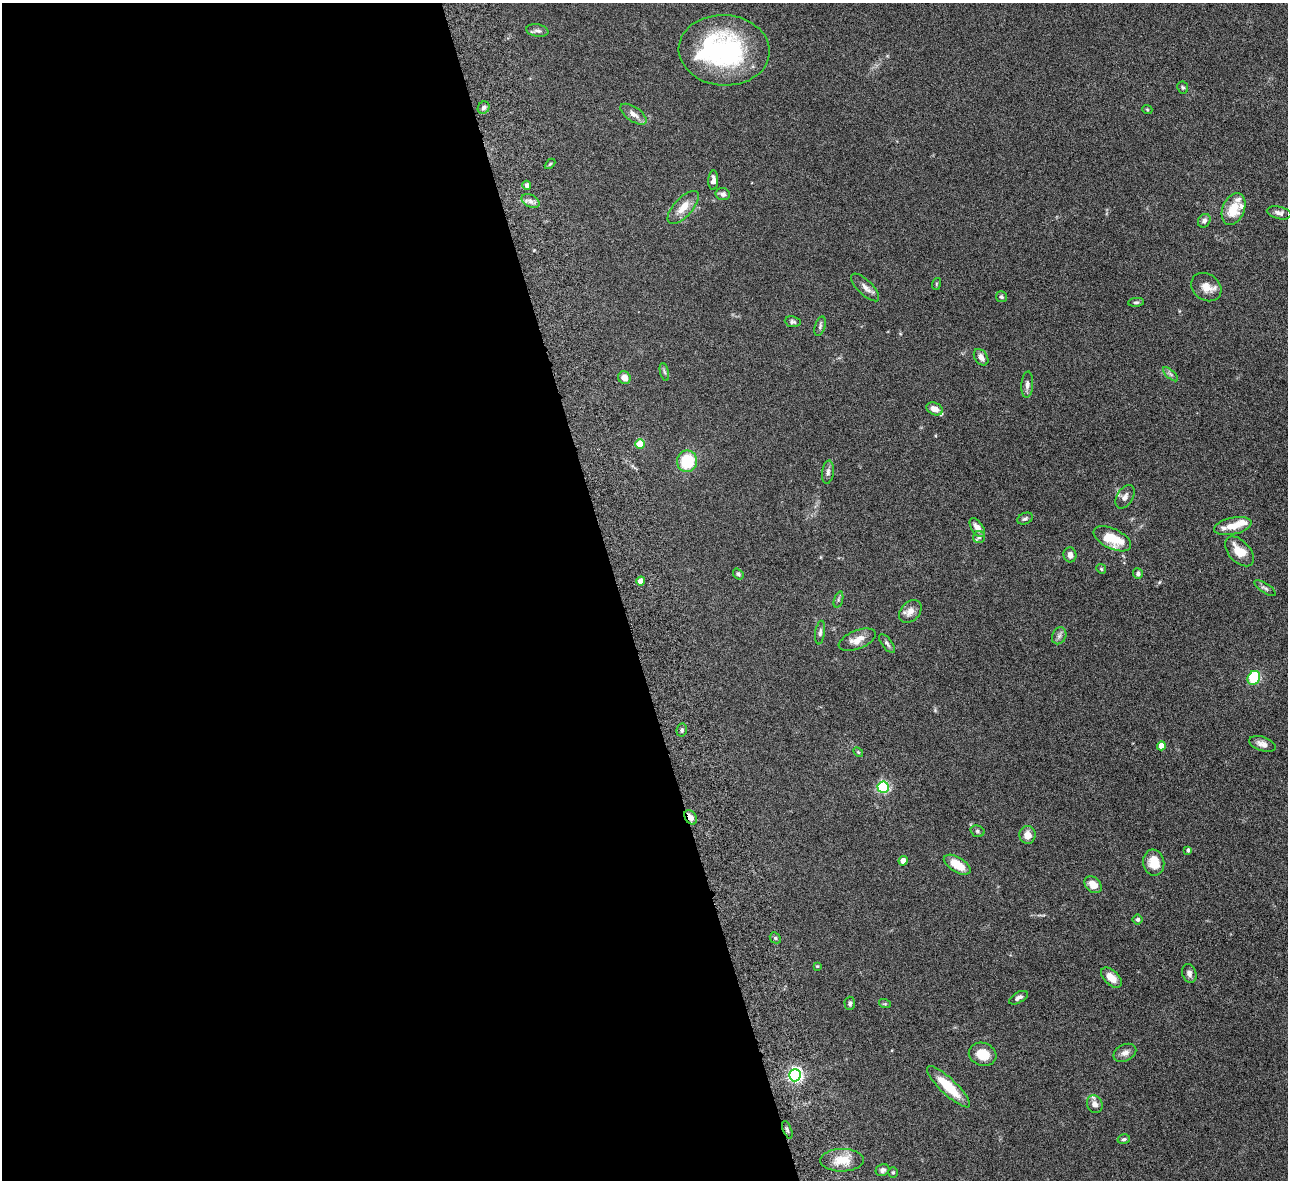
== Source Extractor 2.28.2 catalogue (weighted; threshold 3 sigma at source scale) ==
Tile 9 of 4 x 4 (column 1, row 3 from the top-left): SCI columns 56-1341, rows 1464-2641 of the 5257 x 5162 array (HDU 1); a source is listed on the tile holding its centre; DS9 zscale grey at full resolution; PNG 1290 x 1182 px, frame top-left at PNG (2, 3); each listed source drawn as its Kron ellipse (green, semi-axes under 4 px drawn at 4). Shown black and unused: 48% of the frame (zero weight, under 6 of 12 exposures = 3% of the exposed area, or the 3 px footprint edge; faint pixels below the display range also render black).
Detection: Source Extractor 2.28.2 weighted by HDU 2 'WHT'; one run over the whole footprint, this tile lists its part. Background 0.125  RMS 0.0034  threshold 0.0139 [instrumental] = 3 sigma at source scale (4.09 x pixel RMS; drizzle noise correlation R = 1.36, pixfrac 0.8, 0.05/0.05 arcsec/px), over >= 5 px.
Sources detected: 88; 1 inside a brighter object's white glare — neither listed nor drawn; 5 inside a brighter listed object's ellipse — not listed separately; the other 82 listed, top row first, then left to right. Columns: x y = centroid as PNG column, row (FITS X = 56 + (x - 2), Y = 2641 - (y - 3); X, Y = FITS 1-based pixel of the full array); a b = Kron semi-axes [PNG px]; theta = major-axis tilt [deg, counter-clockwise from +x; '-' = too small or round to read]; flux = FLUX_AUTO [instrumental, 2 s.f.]
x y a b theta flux
537 30 11 6 -9 1
724 50 45 35 -3 44
1183 87 6 5 - 0.57
484 108 6 5 - 0.82
1147 109 5 3 - 0.31
634 114 15 7 -34 1.9
550 164 6 3 44 0.33
713 180 10 5 87 1.3
527 185 4 4 - 1.2
723 194 7 6 - 0.92
531 201 9 6 -27 1.2
683 207 21 9 47 4
1233 209 16 11 67 7.1
1279 213 12 6 -13 1.2
1204 221 7 6 - 1
936 284 6 4 72 0.33
865 287 18 7 -44 1.7
1206 287 16 13 -36 3.2
1001 297 5 5 - 0.54
1136 302 8 4 4 0.54
793 322 8 5 -8 0.68
820 326 10 5 72 0.83
981 357 9 6 -56 1.5
664 372 9 4 -76 0.54
1170 374 9 4 -42 0.66
624 378 6 6 - 2
1027 385 13 6 86 1.3
935 409 8 6 -23 2.6
640 444 5 5 - 8.3
687 461 11 10 - 13
828 472 12 6 83 1.1
1125 497 13 8 59 1.6
1025 519 8 5 24 0.7
1233 526 19 8 12 4.3
977 528 10 6 -56 2
979 537 6 6 - 0.67
1112 539 20 10 -25 10
1239 551 18 10 -46 5.3
1070 555 7 6 - 1.8
1101 569 5 4 - 0.39
1138 573 5 5 - 0.66
738 574 6 4 -51 0.57
641 581 4 4 - 3.8
1265 588 13 4 -34 0.8
838 600 8 3 71 0.56
910 611 13 9 46 2.4
820 632 12 5 82 0.84
1059 636 9 6 63 0.97
857 640 20 9 22 3.4
887 644 11 5 -52 0.81
1254 678 7 6 - 20
682 730 6 5 - 0.7
1262 744 14 7 -19 1.8
1161 746 4 4 - 3.5
858 752 6 3 -45 0.34
883 787 5 5 - 38
691 817 8 5 -57 2
977 831 7 5 -16 0.58
1027 835 9 8 - 2.6
1188 850 4 3 - 0.66
903 861 5 4 - 1.7
1154 863 13 10 -82 5.9
957 865 15 7 -31 5.8
1093 885 9 7 -42 3.3
1138 919 5 5 - 0.69
775 938 6 5 - 0.52
817 966 4 3 - 0.3
1189 973 9 7 -72 1.2
1111 978 12 7 -44 3.6
1018 998 10 5 29 1.1
850 1003 6 5 - 0.74
885 1004 6 4 -17 0.35
1125 1053 12 8 26 1.7
983 1054 14 11 -19 5.3
795 1075 6 6 - 83
948 1087 28 8 -43 9.4
1095 1104 9 7 -63 1.8
787 1130 9 3 -68 0.51
1124 1139 6 4 15 0.51
842 1160 22 11 1 5.8
883 1170 7 6 - 0.89
893 1172 5 4 - 0.38
Overlapping masked pixels (flux is a lower limit): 2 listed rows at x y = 691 817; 787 1130